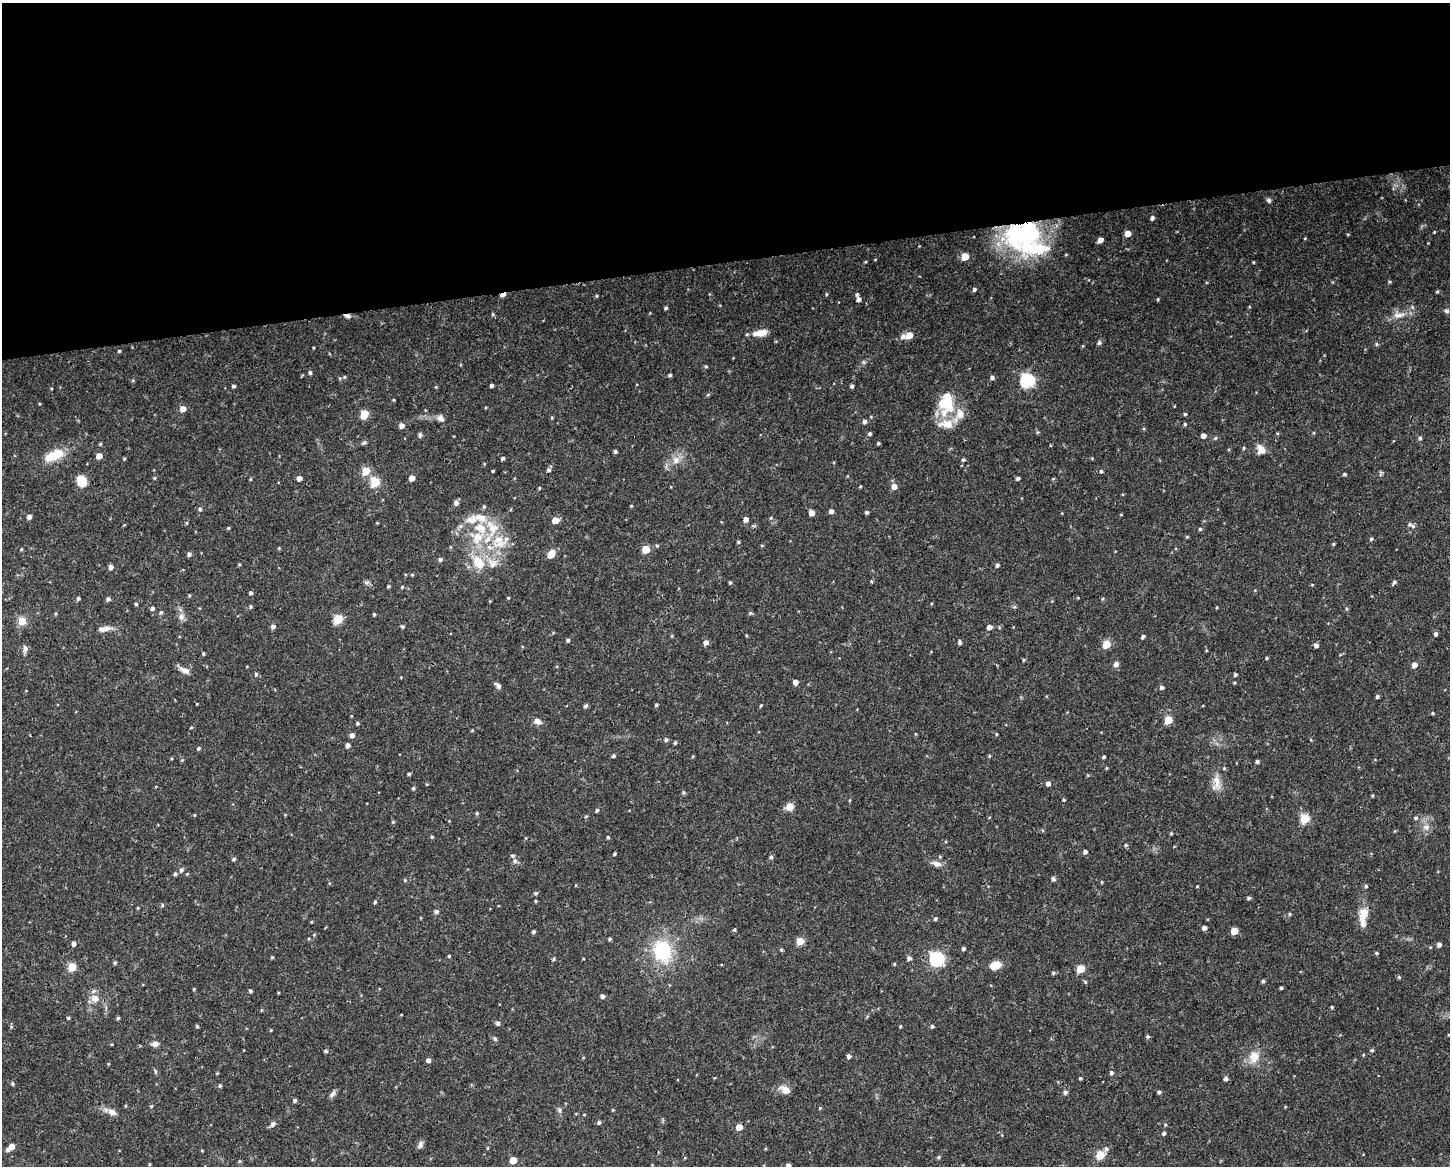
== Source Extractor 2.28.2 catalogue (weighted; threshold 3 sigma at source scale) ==
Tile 2 of 3 x 4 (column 2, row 1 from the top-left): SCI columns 1509-2956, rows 3493-4656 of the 4414 x 4656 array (HDU 1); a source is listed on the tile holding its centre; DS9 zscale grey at full resolution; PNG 1452 x 1168 px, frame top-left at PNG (2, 3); no overlay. Shown black and unused: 22% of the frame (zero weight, under 3 of 4 exposures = <1% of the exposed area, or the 3 px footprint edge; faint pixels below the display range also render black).
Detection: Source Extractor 2.28.2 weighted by HDU 2 'WHT'; one run over the whole footprint, this tile lists its part. Background 0.0525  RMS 0.0029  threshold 0.0132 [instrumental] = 3 sigma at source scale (4.5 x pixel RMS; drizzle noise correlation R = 1.50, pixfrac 1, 0.0396/0.0396 arcsec/px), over >= 5 px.
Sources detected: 332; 2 cosmic-ray / hot-pixel residue — not listed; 14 inside a brighter listed object's ellipse — not listed separately; the other 316 listed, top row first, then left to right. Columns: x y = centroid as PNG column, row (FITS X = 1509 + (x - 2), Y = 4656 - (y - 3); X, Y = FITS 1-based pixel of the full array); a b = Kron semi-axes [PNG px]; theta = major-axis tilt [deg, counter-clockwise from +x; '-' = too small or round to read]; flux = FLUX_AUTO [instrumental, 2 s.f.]
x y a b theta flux
1269 200 6 5 - 0.68
1152 218 5 4 - 0.81
1434 232 3 3 - 0.25
1127 234 5 4 - 3.2
1348 234 5 3 - 0.24
1023 235 47 29 13 40
1305 238 4 3 - 0.22
1100 240 5 4 - 1.8
965 257 5 5 - 7.6
875 260 4 2 - 0.18
1253 262 3 3 - 0.26
974 289 4 4 - 0.65
1437 291 4 3 - 0.35
826 294 4 4 - 0.31
857 294 5 4 - 0.43
503 295 6 3 22 2.4
596 296 5 3 - 0.28
858 299 5 4 - 1.1
1158 299 4 3 - 0.31
666 308 4 3 - 0.48
1447 311 7 6 - 0.74
493 314 5 4 - 0.35
1399 315 19 9 7 3.2
347 316 10 4 -8 1
760 333 18 7 10 3.3
909 335 5 5 - 3.8
903 336 6 6 - 1.3
1099 343 6 5 - 0.61
1376 344 6 4 -90 0.4
119 351 4 3 - 0.36
864 362 6 5 - 0.56
706 366 4 3 - 0.35
310 373 5 4 - 0.6
670 375 4 4 - 0.6
344 377 5 4 - 0.41
992 377 5 4 - 0.79
1027 380 6 6 - 50
491 385 3 3 - 0.64
234 386 4 4 - 0.57
852 386 4 4 - 0.66
436 387 4 3 - 0.26
708 394 6 3 21 0.35
394 400 4 3 - 0.27
946 402 23 18 87 11
39 404 4 3 - 0.25
183 409 5 5 - 2.5
425 410 5 3 - 0.23
364 414 6 5 - 11
1185 414 4 4 - 0.39
440 418 10 7 -33 1.4
552 418 4 4 - 0.29
864 422 5 5 - 0.92
1185 424 4 4 - 0.4
401 426 5 5 - 1.6
1144 429 5 3 - 0.29
1037 432 6 4 -72 0.35
1277 433 5 3 - 0.24
870 434 5 4 - 0.58
420 435 7 5 89 0.6
1203 436 4 4 - 1.5
1215 438 5 4 - 0.41
1420 438 5 5 - 0.62
364 443 6 5 - 0.5
878 443 4 3 - 0.43
100 444 4 4 - 0.31
1244 448 5 3 - 0.31
1261 449 12 9 -64 2.5
615 452 3 3 - 0.51
54 455 28 12 24 6.8
99 456 5 4 - 2.6
503 458 5 4 - 0.54
1092 458 4 3 - 0.25
124 459 3 3 - 0.34
676 460 9 9 - 2.3
963 460 4 4 - 0.5
549 470 5 4 - 0.57
365 471 5 5 - 8.4
493 471 3 2 - 0.28
1101 471 5 5 - 0.5
1381 472 6 4 -18 0.41
1344 474 4 3 - 0.45
154 478 4 3 - 0.34
299 478 4 4 - 1.6
412 478 5 4 - 2.5
1018 478 4 4 - 0.64
250 479 5 3 - 0.29
1053 479 5 3 - 0.24
82 481 9 7 -67 7
375 482 5 5 - 18
860 486 3 3 - 0.31
894 487 5 5 - 2.2
539 488 4 3 - 0.31
456 503 6 6 - 0.89
631 506 3 3 - 0.26
200 509 5 5 - 0.64
831 511 4 4 - 1.2
867 512 4 4 - 0.49
811 513 5 4 - 2.2
1121 515 4 3 - 0.2
29 517 4 4 - 1.2
771 518 5 5 - 0.35
746 519 4 4 - 1.8
555 520 5 5 - 4
186 523 5 3 - 0.33
377 523 4 2 - 0.21
1413 526 8 6 -18 0.88
228 528 4 4 - 0.34
492 528 28 17 -77 10
1200 529 4 4 - 0.43
1187 537 4 3 - 0.32
477 538 19 19 - 9
1371 539 5 4 - 0.46
738 542 4 3 - 0.35
1333 544 4 4 - 0.33
762 545 5 3 - 0.28
657 546 5 4 - 0.38
21 549 4 3 - 0.29
646 549 5 5 - 7
189 554 5 5 - 0.79
551 554 6 5 - 5.4
440 559 5 5 - 0.61
478 562 25 15 -59 7.7
239 564 4 4 - 0.29
997 565 4 4 - 0.61
111 567 5 4 - 1.3
412 575 4 4 - 0.3
871 581 4 4 - 0.32
366 582 7 7 - 0.7
730 582 4 3 - 0.46
1394 582 5 4 - 0.55
388 586 3 3 - 0.4
402 587 4 4 - 0.33
250 593 4 4 - 0.58
189 595 4 4 - 0.3
78 598 4 4 - 0.52
508 598 4 4 - 0.28
1103 598 5 3 - 0.3
108 599 4 4 - 0.73
136 604 4 4 - 0.39
251 607 5 5 - 0.44
1217 607 4 3 - 0.22
152 608 5 4 - 0.71
161 612 5 4 - 0.51
750 613 5 4 - 0.38
56 614 5 3 - 0.32
374 614 3 3 - 0.38
181 617 10 7 82 1.3
338 619 5 5 - 16
22 621 5 5 - 7.6
273 626 6 5 - 0.8
402 627 4 4 - 0.47
989 627 5 4 - 1.8
104 629 19 7 7 2.2
1436 634 5 4 - 0.75
1143 637 4 3 - 0.7
568 640 4 4 - 0.54
706 642 5 5 - 1.3
960 642 5 4 - 0.62
1106 644 5 5 - 8.2
1316 645 4 4 - 1.1
25 649 11 6 83 1.1
203 654 3 3 - 0.4
1267 658 3 3 - 0.32
1024 660 4 4 - 0.37
1116 664 5 5 - 1.5
1414 665 5 4 - 2
185 670 15 7 -26 1.7
256 674 5 4 - 0.47
1235 675 4 4 - 0.5
795 682 4 4 - 1.6
498 685 8 5 -41 1.2
1161 687 5 4 - 0.75
1377 696 4 3 - 0.66
656 705 4 3 - 0.46
761 705 4 3 - 0.32
586 706 5 4 - 0.6
1432 713 4 3 - 0.35
1168 720 5 5 - 7.3
538 721 9 7 -17 1.6
357 723 4 4 - 0.45
472 730 4 4 - 0.26
996 734 4 3 - 0.29
352 735 5 4 - 1.3
666 740 5 5 - 0.62
675 743 4 3 - 0.45
348 745 4 4 - 1.2
199 748 4 4 - 0.51
613 756 4 4 - 0.51
693 756 4 3 - 0.28
989 756 4 4 - 0.36
1104 757 4 3 - 0.5
182 760 5 4 - 0.3
1257 761 4 4 - 0.63
1106 768 5 3 - 0.28
409 774 3 3 - 0.44
1048 783 5 5 - 1.1
1216 783 24 11 88 3.5
413 788 5 4 - 0.4
1372 796 4 4 - 0.31
850 800 5 3 - 0.28
1064 800 4 3 - 0.33
789 807 9 8 - 2.2
597 810 5 4 - 0.53
477 813 4 4 - 0.34
194 815 4 3 - 0.24
586 816 5 4 - 0.33
1416 818 6 5 - 0.62
1305 819 5 5 - 13
393 822 5 4 - 0.29
1426 827 10 9 - 1.8
1171 833 4 4 - 0.29
432 837 4 4 - 0.36
608 837 4 3 - 0.34
1126 845 5 4 - 0.43
1085 852 5 4 - 0.93
614 854 4 3 - 0.36
771 857 5 5 - 0.51
234 859 5 4 - 0.51
515 861 7 6 - 0.92
937 864 13 7 -15 1.7
181 870 6 5 - 0.85
175 874 4 4 - 0.58
1053 879 5 4 - 0.78
405 880 5 4 - 0.36
1102 882 5 3 - 0.26
576 885 4 2 - 0.21
1197 886 3 3 - 0.23
1366 886 5 4 - 0.52
536 893 6 4 0 0.46
1249 898 5 4 - 0.56
535 901 3 3 - 0.31
375 902 4 3 - 0.5
162 905 5 4 - 0.39
137 908 5 3 - 0.27
436 912 5 5 - 0.84
1290 914 5 4 - 0.36
1364 914 21 12 76 4.2
935 919 5 4 - 0.5
311 922 4 3 - 0.25
1204 928 4 4 - 1.1
1234 931 5 5 - 5.6
533 932 4 4 - 0.51
610 939 4 4 - 0.43
800 941 5 5 - 7
74 943 5 4 - 1.1
1439 945 5 4 - 0.96
963 948 4 3 - 0.64
781 950 5 4 - 0.38
662 951 24 19 -77 19
1377 953 4 4 - 0.4
449 956 4 4 - 0.32
272 957 4 4 - 0.34
909 958 5 5 - 1
554 959 5 3 - 0.44
936 959 6 6 - 58
115 963 4 4 - 0.52
894 964 4 4 - 0.29
995 965 8 6 24 5.9
72 967 5 5 - 12
1080 969 5 5 - 8.9
1053 973 5 5 - 0.37
1399 977 5 5 - 0.42
1263 981 4 4 - 0.48
1281 988 3 3 - 0.52
194 989 4 4 - 0.28
250 991 4 4 - 0.52
602 996 5 4 - 0.84
95 998 12 11 - 2.7
1332 1007 4 3 - 0.32
261 1010 5 3 - 0.24
68 1018 4 3 - 0.36
118 1018 4 4 - 0.42
498 1023 5 5 - 0.74
197 1026 4 3 - 0.37
900 1026 4 3 - 0.3
932 1026 4 4 - 0.55
271 1030 3 3 - 0.27
1448 1035 4 2 - 0.24
495 1039 6 5 - 0.54
155 1044 8 6 7 1.4
1372 1050 4 4 - 0.43
326 1051 5 4 - 0.51
849 1056 4 4 - 0.93
1254 1057 18 13 71 4.2
428 1060 4 4 - 1.2
155 1072 7 3 -81 0.36
1111 1073 5 5 - 0.69
1080 1078 3 3 - 0.39
1226 1078 5 4 - 0.88
12 1084 5 5 - 0.44
220 1086 5 4 - 0.44
785 1090 8 6 -28 3.7
1065 1092 6 5 - 0.82
1159 1092 4 4 - 0.67
332 1094 12 5 55 0.95
295 1100 5 4 - 0.63
151 1106 5 3 - 0.26
820 1108 5 3 - 0.26
559 1110 8 5 -63 0.73
111 1112 14 7 -19 2.6
599 1122 5 4 - 0.68
273 1124 6 5 - 1.1
1165 1125 5 4 - 0.34
739 1127 5 4 - 4.3
1164 1133 4 4 - 0.68
420 1145 10 6 66 0.98
11 1146 5 4 - 2.8
487 1148 5 3 - 0.25
1106 1149 8 6 55 0.91
202 1150 5 3 - 0.22
1100 1155 5 5 - 11
939 1157 5 4 - 0.41
513 1160 5 5 - 5.2
239 1161 5 3 - 0.33
150 1164 4 3 - 0.23
788 1166 4 4 - 1.8
Overlapping masked pixels (flux is a lower limit): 4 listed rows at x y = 1023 235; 503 295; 347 316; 477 538
Isophote crosses this tile's border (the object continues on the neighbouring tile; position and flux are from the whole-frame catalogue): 1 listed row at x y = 788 1166